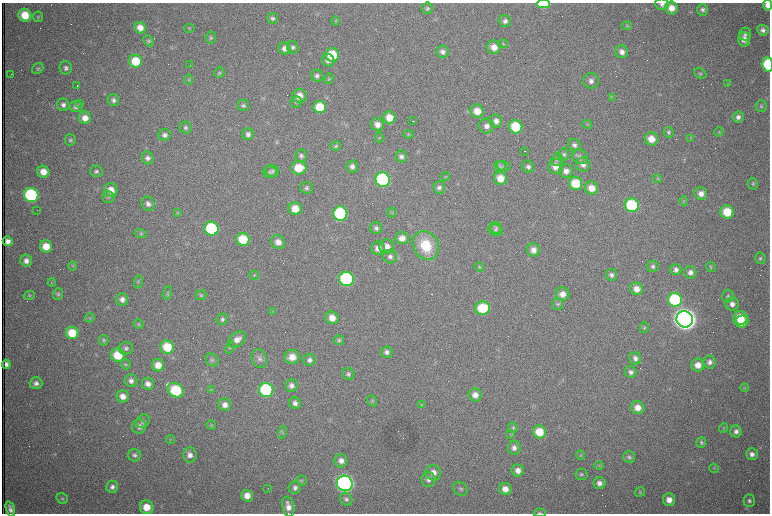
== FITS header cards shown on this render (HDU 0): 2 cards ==
NAXIS1  =                 1536 /fastest changing axis
NAXIS2  =                 1023 /next to fastest changing axis

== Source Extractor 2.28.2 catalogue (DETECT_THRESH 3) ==
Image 1536 x 1023 px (HDU 0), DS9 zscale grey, zoomed out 1/2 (1 PNG px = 2 x 2 image px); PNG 772 x 516 px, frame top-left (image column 1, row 1022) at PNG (2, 3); each listed source drawn as its Kron ellipse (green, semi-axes under 4 px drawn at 4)
Background 985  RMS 15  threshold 45.6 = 3 sigma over >= 5 px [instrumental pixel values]
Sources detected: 314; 73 cannot appear on this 1/2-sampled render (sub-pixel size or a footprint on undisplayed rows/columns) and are neither listed nor drawn; the other 241 listed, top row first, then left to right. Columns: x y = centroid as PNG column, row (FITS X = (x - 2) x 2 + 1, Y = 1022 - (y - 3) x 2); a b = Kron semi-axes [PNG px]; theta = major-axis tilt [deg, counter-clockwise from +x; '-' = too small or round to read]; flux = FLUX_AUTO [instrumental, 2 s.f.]
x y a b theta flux
543 4 7 4 0 1.2e+05
662 4 6 5 - 1.1e+04
768 5 5 4 - 2.2e+04
427 8 6 5 - 6.1e+03
671 8 6 6 - 3.4e+04
703 10 6 5 - 8.6e+03
25 15 6 6 - 6.6e+04
38 17 5 5 - 4.7e+03
272 18 5 5 - 7.3e+03
335 21 4 3 - 2.9e+03
505 21 6 5 - 1.1e+04
627 26 5 4 - 3.5e+03
140 28 6 5 - 3.1e+04
189 28 5 4 - 3.7e+03
763 30 6 5 - 1.1e+04
745 34 6 6 - 1.0e+04
211 38 6 5 - 6.3e+03
744 39 7 6 - 2.4e+04
148 41 6 4 -53 5.4e+03
503 44 4 3 - 3.1e+03
293 47 6 5 - 8.7e+03
494 47 7 6 - 3.0e+04
285 48 6 6 - 1.8e+04
442 52 6 6 - 1.4e+04
622 52 6 6 - 1.8e+04
332 55 7 6 - 1.2e+05
328 60 6 6 - 1.5e+04
136 61 6 6 - 8.8e+04
190 65 2 1 - 9.9e+04
768 65 7 5 -84 2.2e+05
66 68 6 6 - 1.0e+04
38 69 6 5 - 5.2e+03
219 73 5 5 - 5.3e+03
700 73 6 4 -27 5.1e+03
11 74 2 1 - 1.4e+03
317 76 6 6 - 9.5e+03
188 79 5 4 - 4.4e+03
329 79 5 3 - 3.3e+03
591 81 8 7 - 1.6e+04
728 83 3 2 - 1.9e+03
77 86 2 1 - 1.4e+03
299 96 7 7 - 3.3e+04
612 97 4 2 - 2.5e+03
113 100 6 5 - 1.0e+04
296 102 6 5 - 6.3e+03
79 103 2 2 - 2.4e+03
63 105 6 6 - 1.3e+04
243 105 6 5 - 6.8e+03
761 106 6 5 - 6.9e+03
76 107 6 5 - 1.1e+04
320 107 6 6 - 9.2e+04
477 111 7 6 - 4.3e+04
738 117 5 5 - 1.2e+04
85 118 6 6 - 3.0e+04
389 118 6 6 - 4.3e+04
413 121 2 1 - 4.3e+03
496 121 6 6 - 1.8e+04
587 124 5 3 - 3.1e+03
377 125 6 6 - 2.3e+04
486 126 7 7 - 1.7e+04
516 127 7 6 - 1.3e+05
186 128 6 6 - 8.1e+03
669 132 5 5 - 6.6e+03
719 132 4 4 - 3.3e+03
248 134 6 5 - 1.0e+04
409 134 5 4 - 3.9e+03
165 135 6 6 - 1.1e+04
379 138 5 4 - 3.6e+03
691 138 4 2 - 2.3e+03
651 139 7 6 - 4.4e+04
70 140 6 5 - 6.6e+03
574 145 6 6 - 1.0e+04
336 146 5 4 - 4.8e+03
525 151 2 1 - 1.3e+03
564 154 6 5 - 7.1e+03
301 156 6 6 - 8.8e+03
401 157 6 5 - 1.1e+04
580 157 8 7 - 1.2e+04
148 158 6 5 - 1.2e+04
557 160 6 5 - 6.9e+03
583 165 7 6 - 1.6e+04
352 166 6 6 - 1.3e+04
500 166 5 5 - 6.7e+03
504 166 7 5 -15 7.3e+03
556 166 7 7 - 3.4e+04
528 167 6 5 - 9.2e+03
299 168 7 6 - 7.2e+04
96 171 6 6 - 7.4e+03
272 171 7 6 - 7.4e+03
566 171 7 6 - 1.9e+04
43 172 6 6 - 3.5e+04
270 172 7 6 - 7.3e+03
445 176 4 2 - 1.7e+03
500 178 7 6 - 4.4e+04
657 179 4 3 - 3.1e+03
383 180 7 7 - 4.8e+05
576 183 7 6 - 8.5e+04
753 184 6 5 - 5.7e+03
439 187 6 6 - 1.0e+04
307 188 6 6 - 7.5e+03
591 188 7 6 - 3.5e+04
111 190 7 6 - 3.6e+04
701 194 6 6 - 1.9e+04
31 195 7 7 - 3.7e+05
108 197 6 6 - 7.1e+03
684 201 5 4 - 4.3e+03
148 204 7 6 - 1.4e+04
632 205 7 6 - 2.6e+05
295 209 6 6 - 4.8e+04
37 210 2 1 - 1.8e+03
178 212 4 2 - 2.0e+03
392 212 5 4 - 3.6e+03
727 212 7 6 - 8.4e+04
340 213 7 7 - 2.8e+05
376 228 6 6 - 9.6e+03
496 228 6 5 - 7.7e+03
211 229 7 7 - 2.9e+05
496 230 7 6 - 7.9e+03
141 234 6 4 -14 5.1e+03
402 238 6 6 - 2.5e+04
243 239 6 6 - 1.1e+05
8 241 5 4 - 1.8e+04
278 242 7 6 - 2.5e+04
46 246 6 6 - 5.0e+04
387 246 7 7 - 2.5e+04
426 246 15 12 -62 1.2e+05
378 248 7 6 - 2.1e+04
533 250 6 6 - 2.3e+04
390 257 7 6 - 1.3e+04
760 258 6 5 - 6.3e+03
26 261 6 6 - 1.7e+04
73 266 4 3 - 3.7e+03
653 266 6 5 - 8.0e+03
479 267 5 3 - 3.5e+03
711 267 5 4 - 4.1e+03
676 270 5 5 - 1.3e+04
690 272 6 6 - 1.6e+04
254 275 5 4 - 3.8e+03
611 275 6 6 - 1.1e+04
346 279 7 7 - 4.4e+05
138 282 6 4 83 5.8e+03
52 283 4 4 - 3.4e+03
636 289 6 6 - 2.9e+04
167 293 7 3 71 4.8e+03
58 294 6 5 - 6.2e+03
563 294 7 6 - 2.7e+04
29 295 6 4 15 4.4e+03
201 295 5 4 - 4.9e+03
728 296 6 5 - 7.2e+03
122 299 6 6 - 1.8e+04
675 300 7 7 - 2.7e+05
558 304 6 5 - 5.8e+03
732 304 6 6 - 1.8e+04
482 308 7 6 - 1.2e+05
273 311 4 3 - 2.6e+03
90 318 5 3 - 3.5e+03
332 318 6 6 - 3.8e+04
740 318 7 6 - 7.9e+04
222 319 6 5 - 7.5e+03
685 319 8 8 - 4.6e+06
742 321 6 6 - 5.5e+04
139 324 5 4 - 4.2e+03
644 328 5 4 - 4.2e+03
72 333 6 6 - 8.2e+04
237 339 10 7 38 2.4e+04
104 340 5 4 - 5.7e+03
339 340 5 5 - 5.1e+03
167 347 7 6 - 9.3e+04
230 347 6 4 67 4.7e+03
126 348 7 6 - 9.6e+03
386 352 6 5 - 1.2e+04
118 355 7 6 - 9.3e+04
292 357 7 7 - 4.0e+04
635 358 6 5 - 1.2e+04
259 359 9 7 -67 1.5e+04
212 360 7 5 -41 7.6e+03
310 360 6 5 - 1.2e+04
710 362 6 6 - 1.3e+04
6 364 4 4 - 1.2e+04
126 364 5 5 - 4.6e+03
158 365 6 6 - 3.9e+04
698 365 6 6 - 3.0e+04
631 372 6 5 - 1.1e+04
348 374 6 5 - 7.7e+03
131 381 6 6 - 1.3e+04
36 383 6 6 - 1.3e+04
148 384 6 6 - 1.8e+04
291 385 6 6 - 1.4e+04
745 388 4 3 - 3.3e+03
175 390 8 6 -35 2.0e+05
211 390 4 3 - 2.7e+03
266 390 7 7 - 3.6e+05
475 395 6 6 - 2.3e+04
123 396 6 6 - 2.5e+04
372 401 6 4 -52 4.6e+03
295 403 6 5 - 1.3e+04
225 405 6 6 - 1.9e+04
422 405 4 3 - 2.9e+03
638 408 7 6 - 3.1e+04
143 421 7 6 - 9.8e+03
211 425 5 2 - 2.9e+03
139 426 7 6 - 1.5e+04
513 427 5 4 - 4.9e+03
723 428 5 3 - 2.9e+03
736 431 6 5 - 1.3e+04
282 432 6 3 76 4.3e+03
539 432 7 6 - 6.9e+04
511 434 4 2 - 2.3e+03
170 440 5 2 - 2.1e+03
701 443 5 5 - 5.8e+03
514 448 7 6 - 1.5e+04
752 454 6 6 - 1.5e+04
135 455 6 6 - 9.1e+03
190 455 7 7 - 2.0e+04
580 455 4 4 - 3.5e+03
629 457 6 5 - 7.1e+03
341 461 7 6 - 2.1e+04
599 466 5 3 - 3.3e+03
714 468 5 3 - 3.1e+03
518 470 6 6 - 2.4e+04
433 473 8 7 - 2.7e+04
581 474 6 5 - 6.5e+03
429 480 7 7 - 1.5e+04
302 481 5 5 - 5.0e+03
345 483 8 7 - 1.5e+06
599 483 6 6 - 1.7e+04
112 487 6 6 - 1.1e+04
268 488 2 1 - 1.1e+03
295 488 6 6 - 1.2e+04
460 489 8 6 -38 1.0e+04
505 489 6 6 - 2.8e+04
640 492 5 4 - 4.1e+03
247 496 6 5 - 2.9e+04
62 499 6 5 - 5.1e+03
346 499 7 6 - 8.6e+03
669 500 6 6 - 2.7e+04
749 501 6 6 - 8.3e+03
147 507 7 6 - 4.8e+04
288 507 10 6 -78 2.6e+04
10 509 8 4 -73 1.4e+04
540 513 6 3 -2 4.1e+03
At the frame edge (FLAGS 8, measured only in part): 5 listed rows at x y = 543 4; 662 4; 768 5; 768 65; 540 513
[73 sub-pixel or undisplayed-footprint detections neither listed nor drawn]